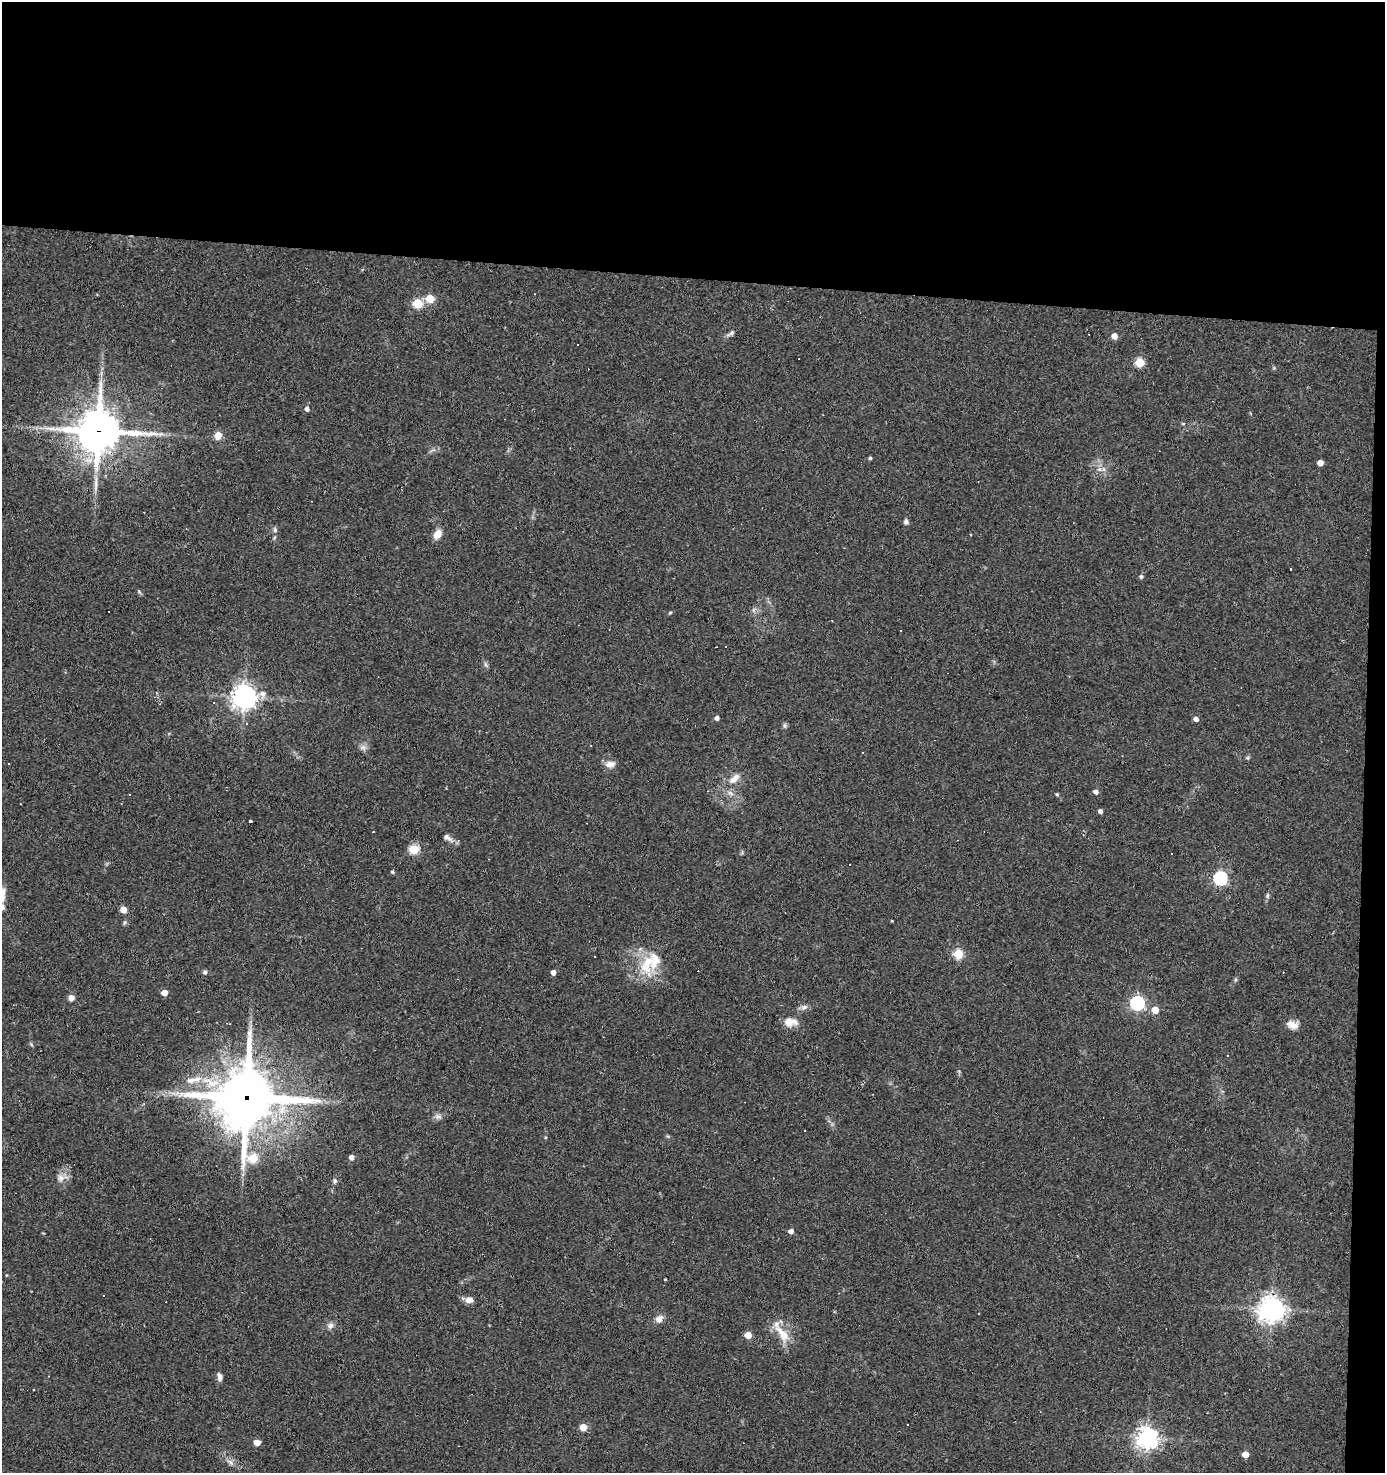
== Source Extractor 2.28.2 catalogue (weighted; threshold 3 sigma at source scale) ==
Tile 3 of 3 x 3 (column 3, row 1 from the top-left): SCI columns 2954-4336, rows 2944-4414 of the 4433 x 4414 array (HDU 1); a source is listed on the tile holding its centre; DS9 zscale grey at full resolution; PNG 1387 x 1475 px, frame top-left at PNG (2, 2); no overlay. Shown black and unused: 20% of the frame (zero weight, under 2 of 3 exposures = <1% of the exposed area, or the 3 px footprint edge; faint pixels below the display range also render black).
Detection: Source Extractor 2.28.2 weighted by HDU 2 'WHT'; one run over the whole footprint, this tile lists its part. Background 0.11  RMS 0.008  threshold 0.0362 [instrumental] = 3 sigma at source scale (4.5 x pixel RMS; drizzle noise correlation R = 1.50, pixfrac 1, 0.05/0.05 arcsec/px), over >= 5 px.
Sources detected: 88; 8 cosmic-ray / hot-pixel residue — not listed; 1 inside a brighter listed object's ellipse — not listed separately; the other 79 listed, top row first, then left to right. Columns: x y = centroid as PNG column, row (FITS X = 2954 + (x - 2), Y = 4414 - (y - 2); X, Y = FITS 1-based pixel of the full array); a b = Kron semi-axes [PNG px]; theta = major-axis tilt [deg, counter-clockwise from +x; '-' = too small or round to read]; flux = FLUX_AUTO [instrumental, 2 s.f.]
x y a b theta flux
430 298 5 5 - 27
417 303 5 5 - 44
731 333 13 4 28 2.4
1114 336 5 5 - 7.2
799 358 2 2 - 0.68
1140 362 5 5 - 37
307 409 5 5 - 3.2
98 431 15 14 - 2400
218 436 5 5 - 19
870 458 4 4 - 1.2
1320 463 4 4 - 8
906 522 7 6 - 2.2
275 530 8 5 -76 1.9
437 534 9 7 54 9
1141 576 5 4 - 1.8
139 591 8 4 -63 1.2
753 610 7 4 89 1.6
670 612 5 3 - 0.91
716 647 2 2 - 0.46
485 664 7 4 -71 1.6
263 694 10 9 - 4.9
244 697 8 8 - 660
717 718 4 4 - 3
1196 719 4 4 - 4
246 723 3 2 - 0.64
785 725 7 5 -84 1.5
363 747 9 6 -30 3.1
863 753 3 3 - 3.6
8 763 3 2 - 0.96
610 764 12 8 6 5.6
734 779 17 8 43 7.4
1096 792 5 4 - 3.5
1057 794 4 4 - 0.96
1100 811 4 4 - 2.6
250 822 3 3 - 5.9
373 832 2 2 - 0.62
447 837 11 6 -40 3.5
414 849 5 5 - 48
849 864 3 3 - 2
392 872 4 4 - 1.2
1220 878 6 6 - 110
1267 896 8 5 83 1.6
2 907 11 9 -64 4.6
123 910 5 4 - 13
892 921 3 3 - 0.62
958 954 5 5 - 43
647 963 32 18 76 27
205 972 4 4 - 2.4
553 972 4 4 - 4.6
164 993 5 4 - 10
71 998 6 6 - 4.3
1137 1003 6 6 - 160
804 1007 10 6 23 3
1155 1010 5 4 - 14
788 1022 12 12 - 8.8
1292 1024 13 9 -19 7
191 1080 21 9 6 11
247 1098 20 20 - 4600
438 1117 10 6 -7 3
351 1157 4 4 - 4.1
253 1158 7 6 - 40
61 1177 11 7 -31 4.3
335 1181 6 6 - 1.9
791 1231 4 4 - 4.1
665 1279 3 2 - 0.72
839 1293 3 2 - 0.52
103 1296 3 2 - 0.81
469 1300 9 7 5 5.1
1271 1309 9 8 - 680
659 1319 9 8 - 5.1
330 1325 10 8 19 3.3
782 1333 31 11 -52 15
748 1335 5 5 - 13
220 1377 10 6 -77 3.2
583 1427 5 5 - 14
1147 1438 7 7 - 540
257 1442 5 4 - 9.3
1245 1454 5 4 - 9.6
230 1462 11 6 -40 3.2
Overlapping masked pixels (flux is a lower limit): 2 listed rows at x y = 98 431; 247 1098
Isophote crosses this tile's border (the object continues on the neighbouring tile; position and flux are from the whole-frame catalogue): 1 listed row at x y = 2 907